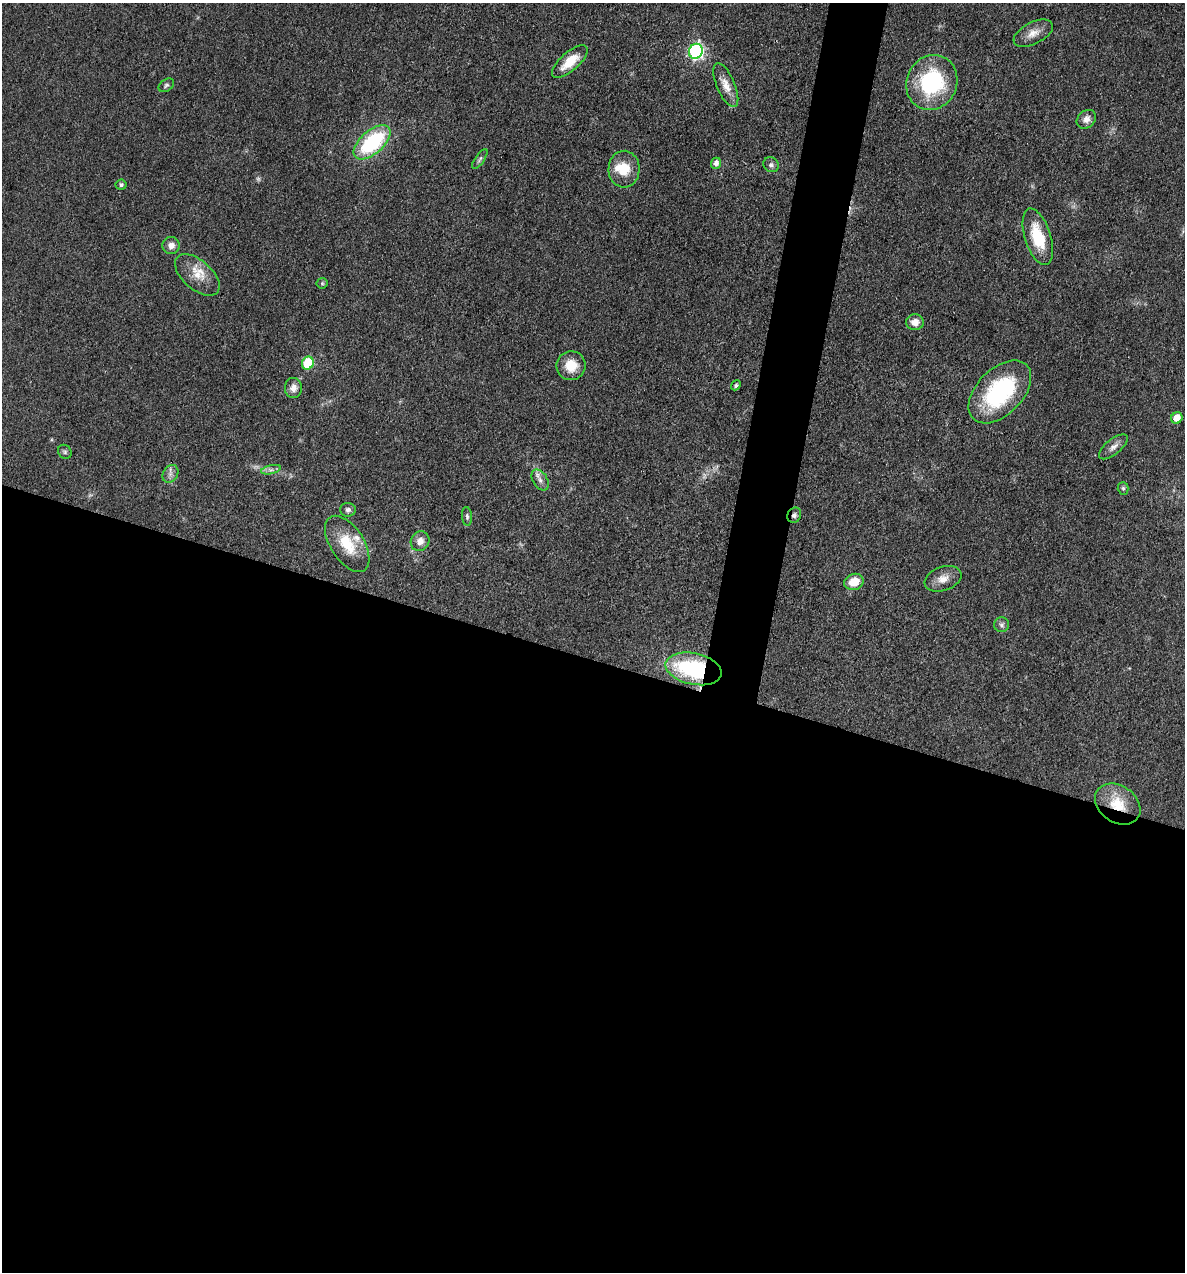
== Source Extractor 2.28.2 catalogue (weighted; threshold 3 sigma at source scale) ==
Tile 14 of 4 x 4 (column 2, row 4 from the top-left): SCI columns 1428-2610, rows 2-1271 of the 5098 x 5081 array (HDU 1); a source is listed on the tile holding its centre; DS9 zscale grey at full resolution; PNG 1187 x 1274 px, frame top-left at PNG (2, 3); each listed source drawn as its Kron ellipse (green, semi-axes under 4 px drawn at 4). Shown black and unused: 51% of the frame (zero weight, under 3 of 4 exposures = <1% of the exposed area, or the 3 px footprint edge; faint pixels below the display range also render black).
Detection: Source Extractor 2.28.2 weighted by HDU 2 'WHT'; one run over the whole footprint, this tile lists its part. Background 0.078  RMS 0.0068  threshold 0.0305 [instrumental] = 3 sigma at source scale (4.5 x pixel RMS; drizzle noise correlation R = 1.50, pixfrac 1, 0.05/0.05 arcsec/px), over >= 5 px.
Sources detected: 46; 4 too faint to see at this stretch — neither listed nor drawn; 2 inside a brighter listed object's ellipse — not listed separately; the other 40 listed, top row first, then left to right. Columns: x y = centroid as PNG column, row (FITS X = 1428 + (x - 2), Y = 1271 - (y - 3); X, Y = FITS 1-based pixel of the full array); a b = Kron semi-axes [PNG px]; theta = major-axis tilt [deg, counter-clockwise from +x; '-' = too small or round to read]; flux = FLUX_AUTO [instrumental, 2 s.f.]
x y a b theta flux
1033 33 21 11 27 7.4
696 51 7 6 - 180
570 62 22 9 41 15
932 82 28 25 65 66
166 85 8 6 36 1.6
726 85 23 9 -67 8.4
1086 119 10 8 41 4.2
372 142 22 11 41 65
480 159 11 4 55 1.8
716 163 5 4 - 3.3
771 165 8 7 - 2
624 169 18 15 86 16
121 185 5 5 - 1.8
1038 237 29 13 -72 25
171 246 8 8 - 4.1
197 275 27 14 -41 14
322 283 5 5 - 1
915 322 9 8 - 6
308 363 6 5 - 32
571 366 14 14 - 12
736 385 5 4 - 1.5
293 388 10 8 87 4.7
1000 392 38 23 45 74
1177 418 6 5 - 8.1
1113 447 17 7 39 4.2
65 452 7 6 - 1.5
271 470 10 4 13 2.3
170 474 9 7 59 3.1
540 480 11 7 -59 3.6
1123 488 6 5 - 1.3
348 510 8 7 - 2.3
794 515 8 6 59 2.3
467 516 9 5 -84 1.6
420 541 10 9 - 5
347 544 32 16 -57 22
943 579 19 12 19 7.3
854 582 10 8 21 12
1002 625 7 7 - 1.9
694 669 28 15 -12 77
1118 804 24 18 -35 20
Overlapping masked pixels (flux is a lower limit): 3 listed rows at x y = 794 515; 694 669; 1118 804